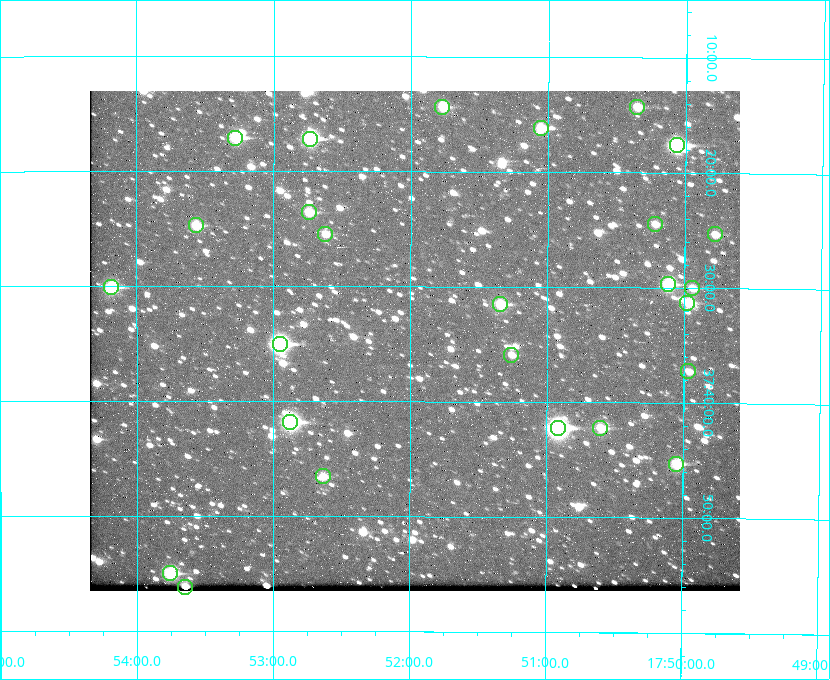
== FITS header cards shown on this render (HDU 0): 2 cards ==
NAXIS1  =                  650 / Width of table row in bytes
NAXIS2  =                  500 / Number of rows in table

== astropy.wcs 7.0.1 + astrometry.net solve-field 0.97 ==
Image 650 x 500 px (HDU 0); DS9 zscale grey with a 90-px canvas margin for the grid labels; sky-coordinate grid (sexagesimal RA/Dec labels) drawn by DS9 from the SOLVED WCS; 26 Tycho-2 reference stars matched to detected sources circled (green)
Header WCS: none
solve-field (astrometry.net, Tycho-2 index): SOLVED blind (the file carries no WCS)
Solved WCS: RA---TAN-SIP/DEC--TAN-SIP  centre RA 17:51:58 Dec +37:35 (267.99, +37.58 deg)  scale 5.21 arcsec/px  FOV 56.5' x 43.5'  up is +180 deg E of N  parity flipped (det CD > 0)
(file carries no celestial WCS; the grid is the blind solution)
Tycho-2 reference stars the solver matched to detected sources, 26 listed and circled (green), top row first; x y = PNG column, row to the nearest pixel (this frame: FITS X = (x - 90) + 1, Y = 500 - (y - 91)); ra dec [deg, ICRS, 3 dp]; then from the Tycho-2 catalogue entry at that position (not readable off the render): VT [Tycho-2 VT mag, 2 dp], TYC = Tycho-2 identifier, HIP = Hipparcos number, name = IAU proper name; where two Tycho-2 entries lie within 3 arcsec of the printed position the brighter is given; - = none
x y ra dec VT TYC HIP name
442 107 267.943 +37.240 10.39 2620-505-1 - -
637 107 267.589 +37.238 11.09 2619-212-1 - -
541 128 267.764 +37.270 10.17 2620-784-1 - -
235 138 268.319 +37.285 9.88 2620-536-1 - -
310 139 268.183 +37.286 8.98 2620-786-1 87506 -
677 145 267.517 +37.293 8.96 2619-379-1 - -
309 212 268.186 +37.393 10.44 2620-175-1 - -
655 224 267.555 +37.408 11.50 2619-358-1 - -
196 225 268.392 +37.412 10.60 2620-800-1 - -
325 234 268.156 +37.424 11.25 2620-712-1 - -
715 234 267.445 +37.422 11.17 2619-451-1 - -
668 284 267.531 +37.495 10.07 2619-274-1 - -
111 287 268.547 +37.501 9.83 3089-1021-1 - -
692 288 267.485 +37.500 11.33 2619-40-1 - -
687 303 267.494 +37.522 10.35 3088-270-1 - -
500 304 267.836 +37.525 9.96 3089-889-1 - -
280 344 268.239 +37.584 8.64 3089-755-1 - -
511 355 267.815 +37.598 11.54 3089-1081-1 - -
688 371 267.491 +37.621 11.40 3088-1284-1 - -
290 422 268.219 +37.697 8.93 3089-671-1 - -
558 428 267.730 +37.705 8.13 3089-1203-1 87349 -
600 428 267.652 +37.703 11.04 3089-693-1 - -
676 464 267.512 +37.755 10.10 3089-2332-1 - -
323 476 268.159 +37.775 11.22 3089-2245-1 - -
170 573 268.439 +37.916 9.61 3089-2268-1 - -
185 587 268.412 +37.936 10.36 3089-2031-1 - -